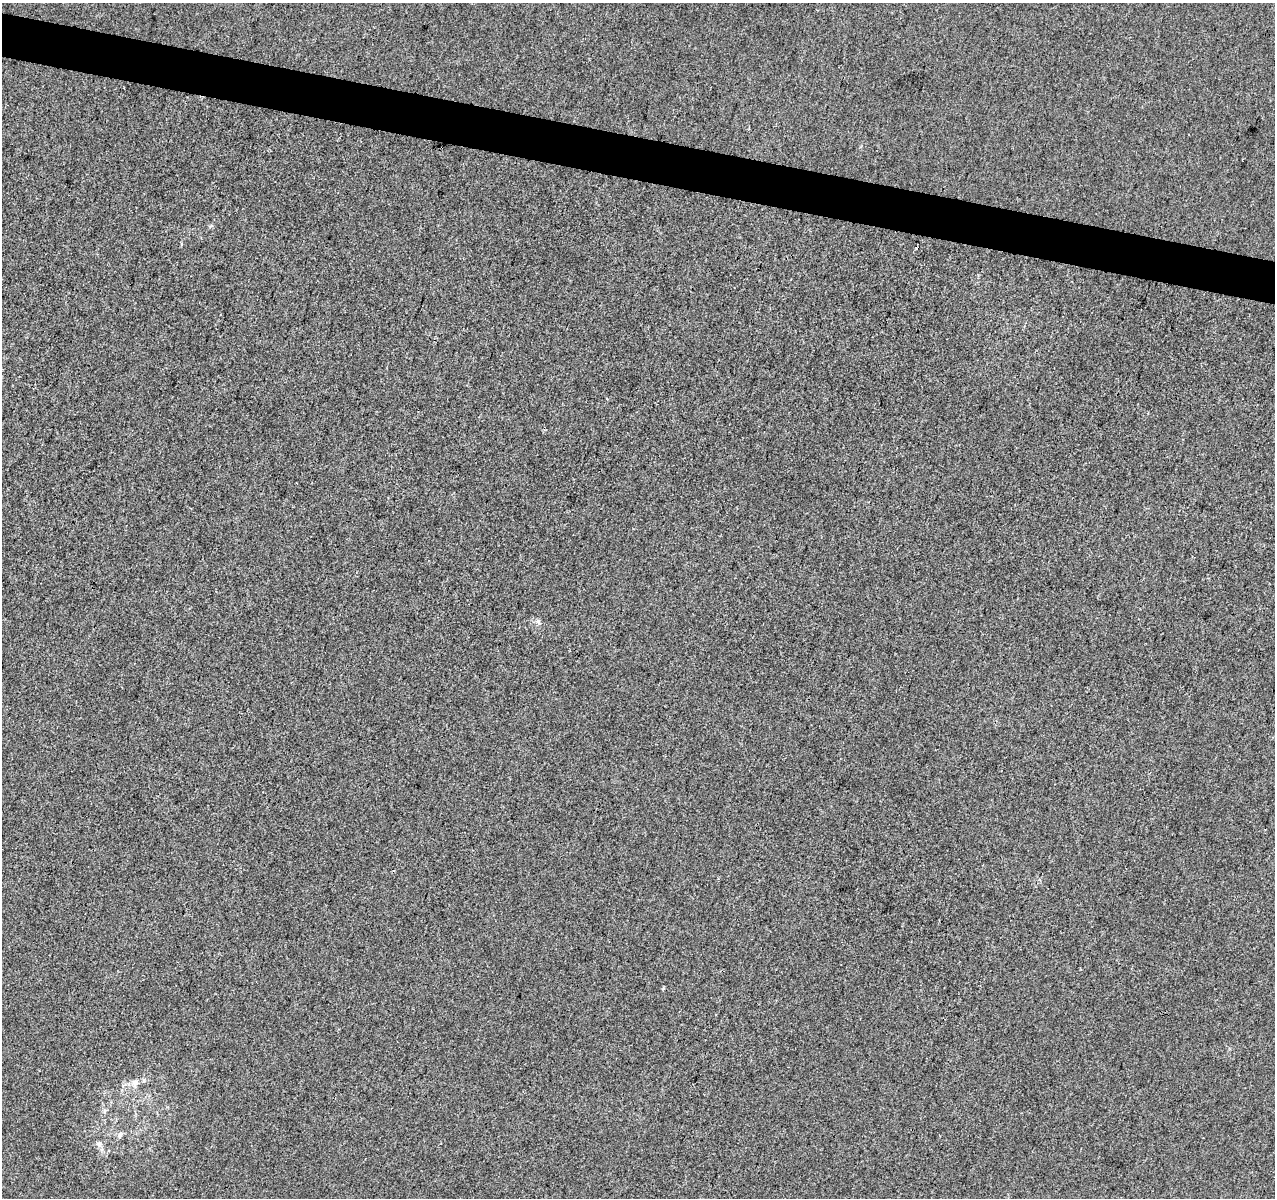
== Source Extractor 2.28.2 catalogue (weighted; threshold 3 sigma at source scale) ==
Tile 11 of 4 x 4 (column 3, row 3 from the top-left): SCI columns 2558-3830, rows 1481-2676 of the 5104 x 5290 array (HDU 1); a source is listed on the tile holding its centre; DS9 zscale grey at full resolution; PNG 1277 x 1200 px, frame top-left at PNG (2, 3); no overlay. Shown black and unused: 4% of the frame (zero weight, under 3 of 4 exposures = <1% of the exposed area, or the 3 px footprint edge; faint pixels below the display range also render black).
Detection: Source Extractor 2.28.2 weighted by HDU 2 'WHT'; one run over the whole footprint, this tile lists its part. Background -1.32e-04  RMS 0.0035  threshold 0.016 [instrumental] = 3 sigma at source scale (4.5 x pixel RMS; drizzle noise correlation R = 1.50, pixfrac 1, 0.0396/0.0396 arcsec/px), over >= 5 px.
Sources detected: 3; all 3 listed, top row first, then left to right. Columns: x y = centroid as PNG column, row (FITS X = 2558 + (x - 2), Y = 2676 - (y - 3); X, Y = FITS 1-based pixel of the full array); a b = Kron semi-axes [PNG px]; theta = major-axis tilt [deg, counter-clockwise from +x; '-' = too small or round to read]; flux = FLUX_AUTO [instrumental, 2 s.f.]
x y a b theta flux
135 1083 11 8 85 2
120 1135 9 6 64 1.1
99 1144 8 7 - 1.3